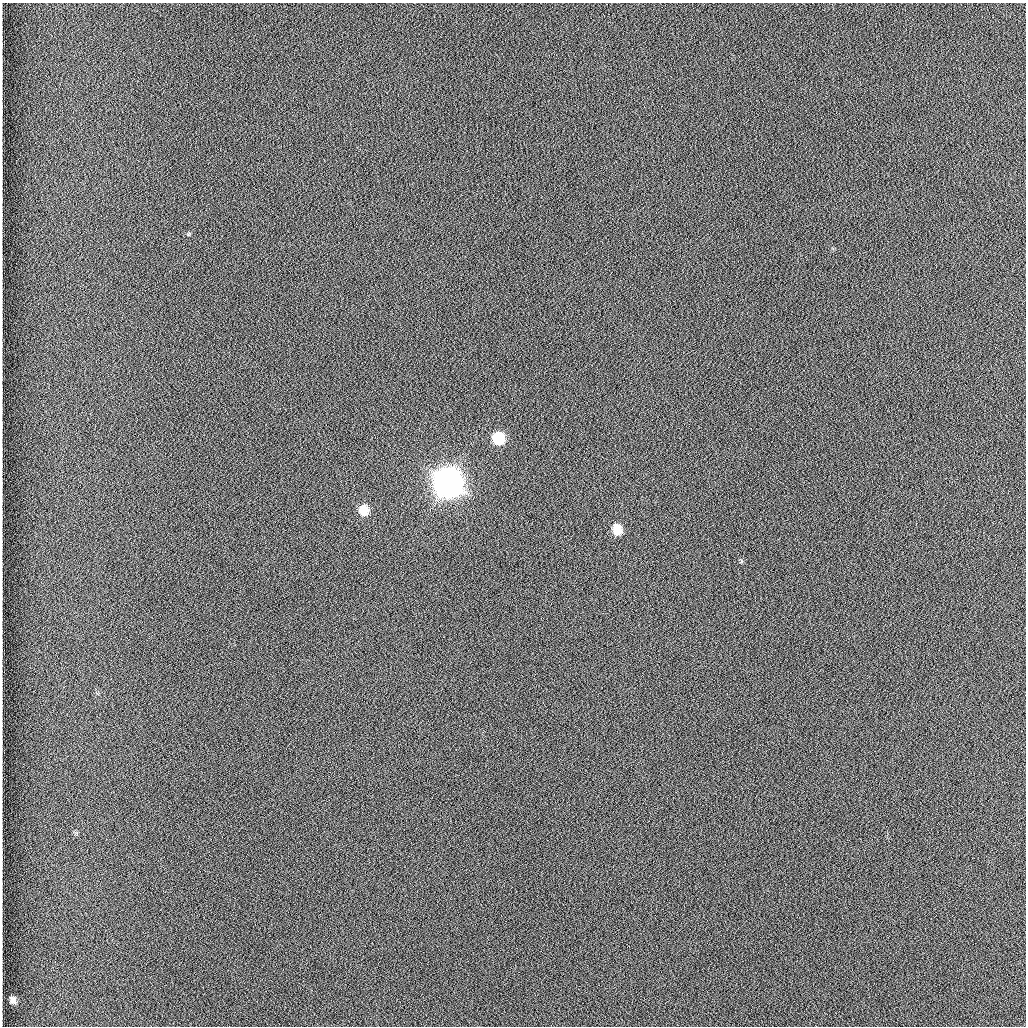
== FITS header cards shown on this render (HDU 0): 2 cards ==
NAXIS1  =                 1024 /fastest changing axis
NAXIS2  =                 1024 /next to fastest changing axis

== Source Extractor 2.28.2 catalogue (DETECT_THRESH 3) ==
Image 1024 x 1024 px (HDU 0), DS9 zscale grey, 1 PNG px = 1 image px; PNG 1028 x 1028 px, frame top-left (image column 1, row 1024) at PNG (2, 3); no overlay
Background 1260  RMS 6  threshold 17.9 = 3 sigma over >= 5 px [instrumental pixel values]
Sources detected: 6; all 6 listed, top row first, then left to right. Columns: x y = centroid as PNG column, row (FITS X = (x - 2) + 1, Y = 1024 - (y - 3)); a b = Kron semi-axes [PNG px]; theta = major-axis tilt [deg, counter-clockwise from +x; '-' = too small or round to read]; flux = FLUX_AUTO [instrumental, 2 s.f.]
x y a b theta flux
498 438 9 8 - 2.2e+04
448 482 10 10 - 1.1e+06
364 510 8 7 - 8.7e+03
617 529 10 8 -66 9.2e+03
741 561 6 3 -71 5.4e+02
13 1000 6 5 - 2.1e+03